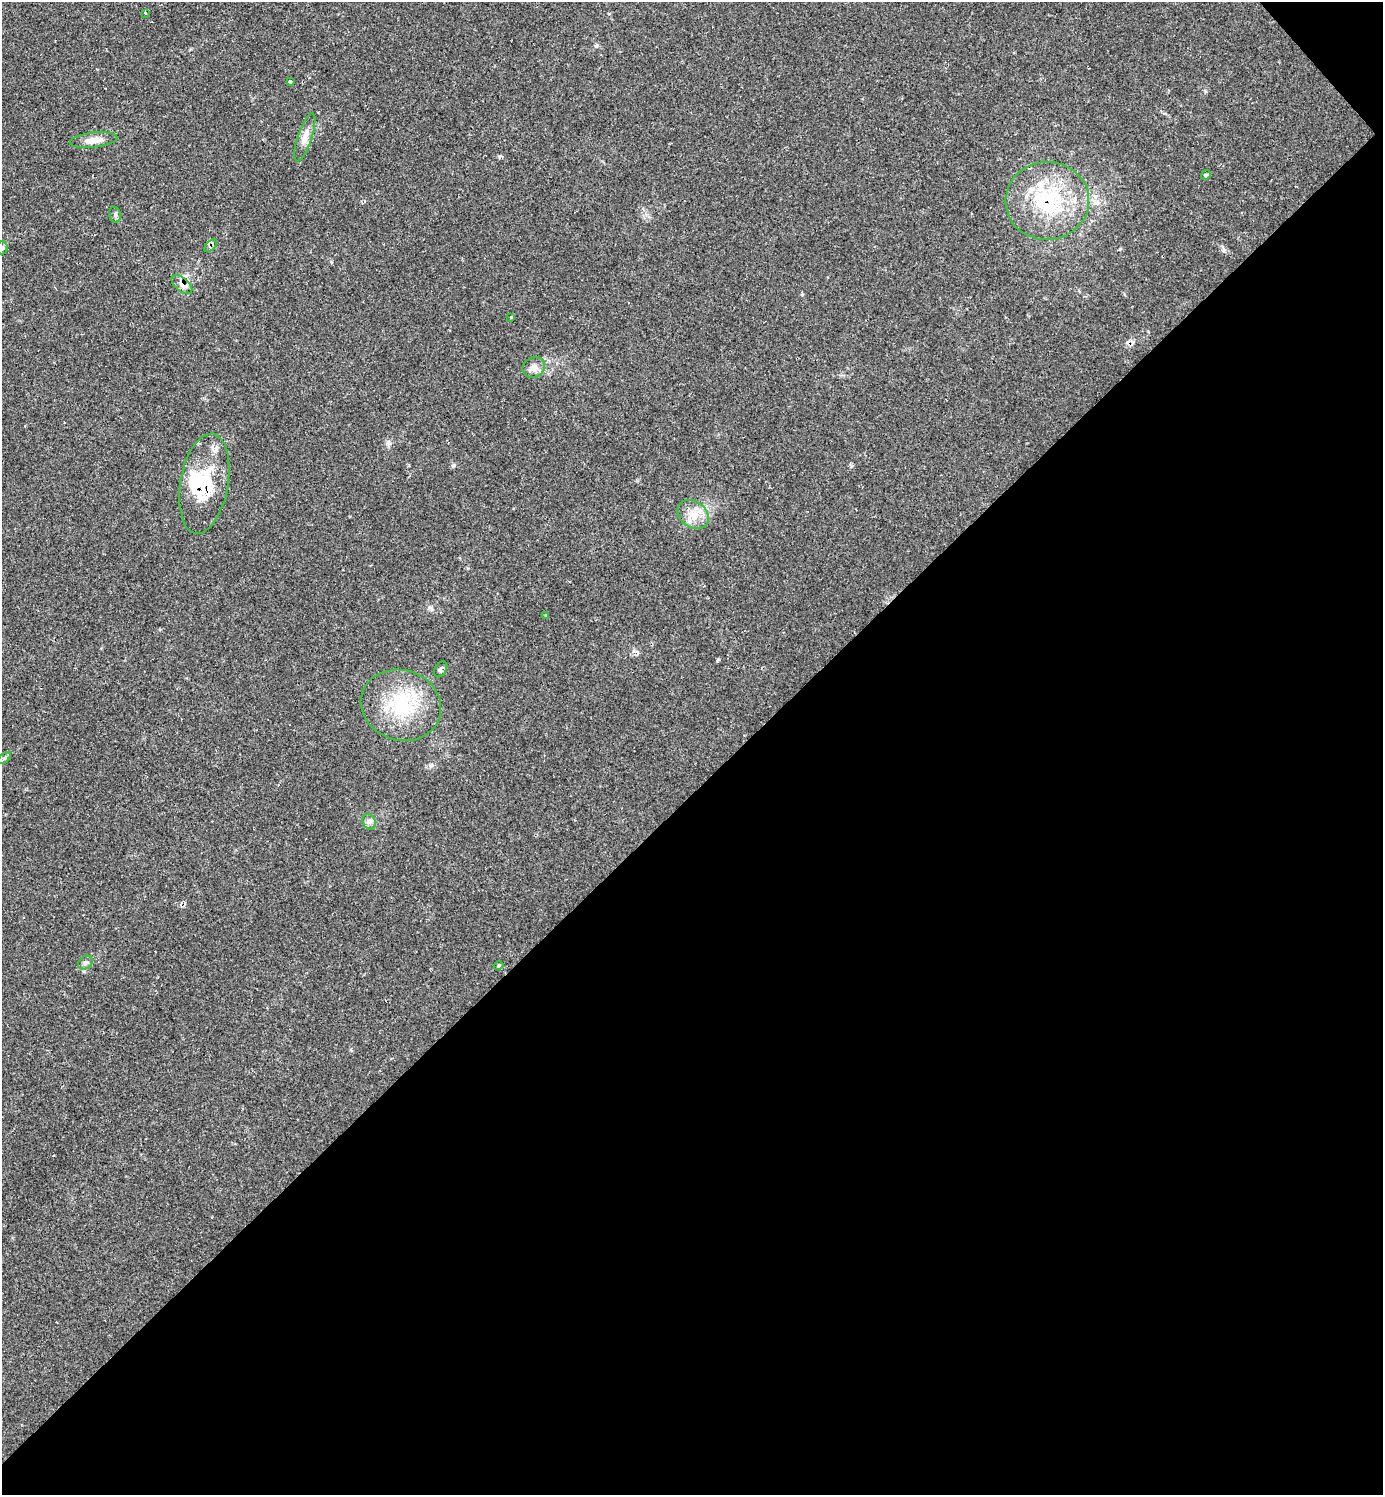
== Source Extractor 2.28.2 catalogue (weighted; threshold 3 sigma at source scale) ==
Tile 12 of 4 x 4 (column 4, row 3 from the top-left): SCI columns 4437-5817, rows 1495-2987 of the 5985 x 5985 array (HDU 1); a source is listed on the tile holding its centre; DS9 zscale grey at full resolution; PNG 1385 x 1497 px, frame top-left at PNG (2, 2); each listed source drawn as its Kron ellipse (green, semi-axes under 4 px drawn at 4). Shown black and unused: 47% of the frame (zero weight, under 2 of 3 exposures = <1% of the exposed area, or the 3 px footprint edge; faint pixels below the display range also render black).
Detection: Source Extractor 2.28.2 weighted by HDU 2 'WHT'; one run over the whole footprint, this tile lists its part. Background 0.0626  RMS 0.0057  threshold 0.0257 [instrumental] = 3 sigma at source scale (4.5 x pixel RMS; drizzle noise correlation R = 1.50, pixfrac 1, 0.05/0.05 arcsec/px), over >= 5 px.
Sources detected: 24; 1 cosmic-ray / hot-pixel residue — neither listed nor drawn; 2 inside a brighter listed object's ellipse — not listed separately; the other 21 listed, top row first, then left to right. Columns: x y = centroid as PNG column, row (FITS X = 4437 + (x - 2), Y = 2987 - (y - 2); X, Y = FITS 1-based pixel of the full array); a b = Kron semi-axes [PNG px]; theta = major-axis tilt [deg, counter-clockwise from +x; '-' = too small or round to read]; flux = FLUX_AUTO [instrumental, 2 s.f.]
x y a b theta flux
145 13 3 2 - 2.6
290 81 3 3 - 3
305 137 25 7 72 5.1
94 140 24 7 6 5.8
1206 175 5 4 - 0.86
1047 201 42 39 3 49
115 215 8 6 -74 1.4
211 246 7 4 45 1.4
2 248 6 5 - 1.1
182 284 12 6 -41 3.1
511 317 3 3 - 1.7
534 367 11 10 - 4.2
204 484 50 24 80 34
693 514 17 13 -37 8.3
546 615 3 3 - 0.64
441 669 8 5 59 1.6
401 705 40 35 -18 41
4 758 8 4 37 1.1
369 822 8 6 -68 2
85 963 8 6 34 1.6
499 966 5 3 - 0.68
Overlapping masked pixels (flux is a lower limit): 4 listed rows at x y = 1047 201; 211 246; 182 284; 204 484
Isophote crosses this tile's border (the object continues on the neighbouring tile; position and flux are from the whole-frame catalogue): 1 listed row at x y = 2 248
Unlisted compact peaks at least as high as the median listed source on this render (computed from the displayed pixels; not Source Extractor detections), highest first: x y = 453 466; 1224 251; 499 156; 432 765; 1120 249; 389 443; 717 661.